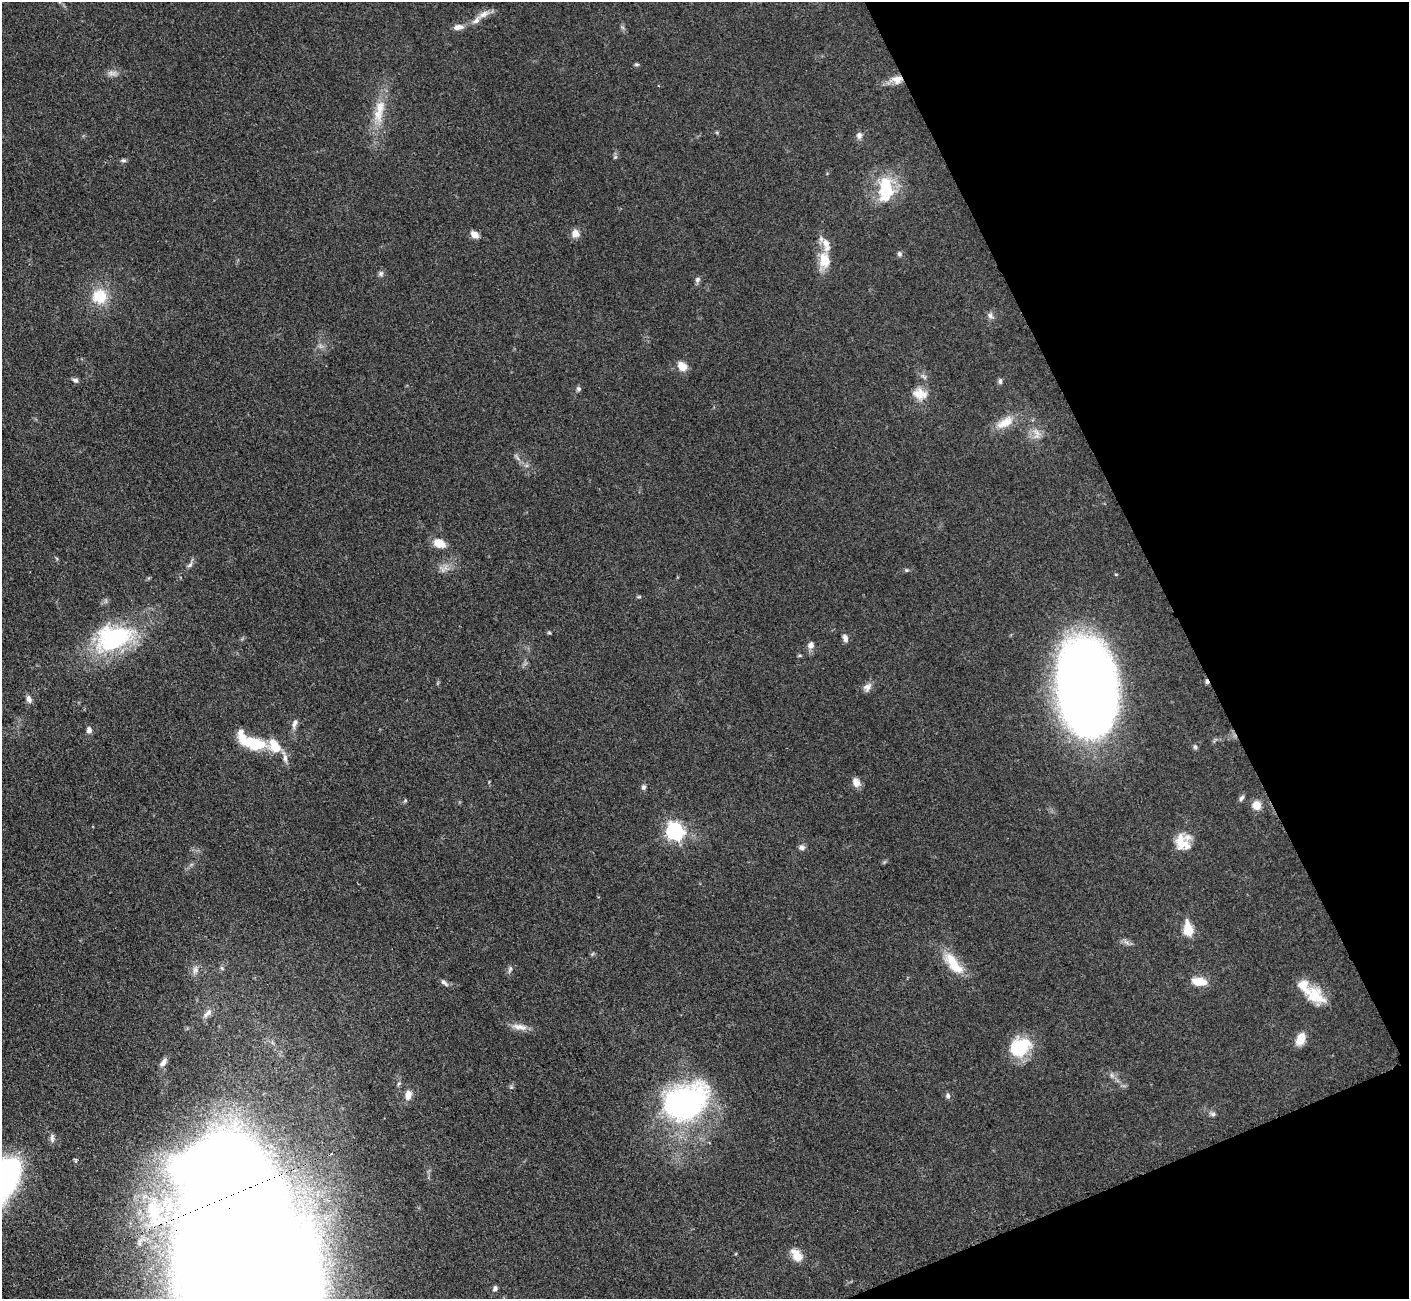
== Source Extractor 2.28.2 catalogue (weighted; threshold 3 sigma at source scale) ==
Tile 12 of 4 x 4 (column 4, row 3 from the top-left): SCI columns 4237-5643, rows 1595-2891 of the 5660 x 5649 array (HDU 1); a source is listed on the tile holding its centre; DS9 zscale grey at full resolution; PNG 1411 x 1301 px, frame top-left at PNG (2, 2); no overlay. Shown black and unused: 20% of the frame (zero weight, under 3 of 4 exposures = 2% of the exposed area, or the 3 px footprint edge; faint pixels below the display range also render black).
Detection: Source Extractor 2.28.2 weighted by HDU 2 'WHT'; one run over the whole footprint, this tile lists its part. Background 0.0466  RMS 0.0052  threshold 0.0235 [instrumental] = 3 sigma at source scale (4.5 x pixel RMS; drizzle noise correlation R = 1.50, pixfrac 1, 0.05/0.05 arcsec/px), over >= 5 px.
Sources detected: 82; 3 too faint to see at this stretch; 1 cosmic-ray / hot-pixel residue — not listed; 4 inside a brighter listed object's ellipse — not listed separately; the other 74 listed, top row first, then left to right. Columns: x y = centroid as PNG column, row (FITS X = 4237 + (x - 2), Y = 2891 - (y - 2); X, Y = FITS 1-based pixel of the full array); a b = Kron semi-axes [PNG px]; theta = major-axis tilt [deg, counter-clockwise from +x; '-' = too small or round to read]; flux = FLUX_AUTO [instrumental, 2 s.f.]
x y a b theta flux
484 14 18 8 21 4.2
458 27 13 7 8 3.5
636 64 7 4 -6 0.79
112 73 15 6 0 2.8
897 79 16 10 7 5.7
380 107 45 13 83 15
859 135 8 7 - 2.2
615 157 6 5 - 0.91
123 160 8 5 -6 1
886 189 36 20 85 24
475 234 8 6 -32 4.3
575 234 10 9 - 4
899 254 7 6 - 1.3
824 260 22 14 -80 12
381 274 7 7 - 1.4
697 280 9 6 59 1.4
99 296 17 17 - 16
990 316 9 7 -59 2
682 366 10 8 -52 6.5
75 380 8 6 -22 1.5
1000 381 9 5 -89 1.2
579 389 7 6 - 1.1
920 394 19 13 -13 7.6
1005 422 27 12 30 9.3
1037 434 19 10 -79 5.6
439 543 13 8 -22 8.1
190 565 10 6 54 1.7
446 567 7 4 71 1.7
906 570 6 5 - 0.81
639 597 6 4 0 0.59
549 633 6 3 -19 0.61
114 638 49 30 18 66
845 638 9 6 -74 2.5
811 645 10 8 62 2.8
867 687 13 9 52 3
1088 688 82 48 -83 530
29 699 9 6 -71 2.4
295 723 15 6 71 2.6
89 730 7 6 - 2.4
251 742 36 14 -23 24
1195 747 6 5 - 1.1
285 758 14 6 -84 2.7
856 782 12 9 -65 3.8
644 787 7 6 - 1.3
1241 798 9 5 52 1.4
405 800 6 5 - 0.72
1256 805 10 10 - 5.7
674 831 7 7 - 190
1182 843 24 17 -62 11
802 847 8 6 -3 1.8
1188 930 7 5 -81 32
1126 942 9 4 -36 1.6
953 963 35 13 -52 15
510 969 10 5 72 1.5
195 970 13 8 78 2.9
1199 981 17 9 -8 8.8
444 982 11 5 -44 1.9
1315 995 27 19 -43 15
207 1013 17 7 46 3.3
519 1027 23 8 -9 4.9
1301 1039 14 9 67 7
1020 1047 23 18 32 27
163 1063 12 6 53 2.6
1112 1075 7 4 -89 1.1
511 1087 5 5 - 0.78
408 1095 11 7 77 4.4
948 1096 7 6 - 1.5
685 1102 53 38 28 130
1213 1114 9 6 -26 1.5
52 1138 13 5 -87 1.8
153 1210 29 13 -79 13
797 1255 17 11 -54 6.4
243 1274 178 70 -80 6100
495 1288 7 6 - 1.5
Overlapping masked pixels (flux is a lower limit): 2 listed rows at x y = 897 79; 243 1274
Isophote crosses this tile's border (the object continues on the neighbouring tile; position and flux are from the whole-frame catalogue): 1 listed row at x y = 243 1274